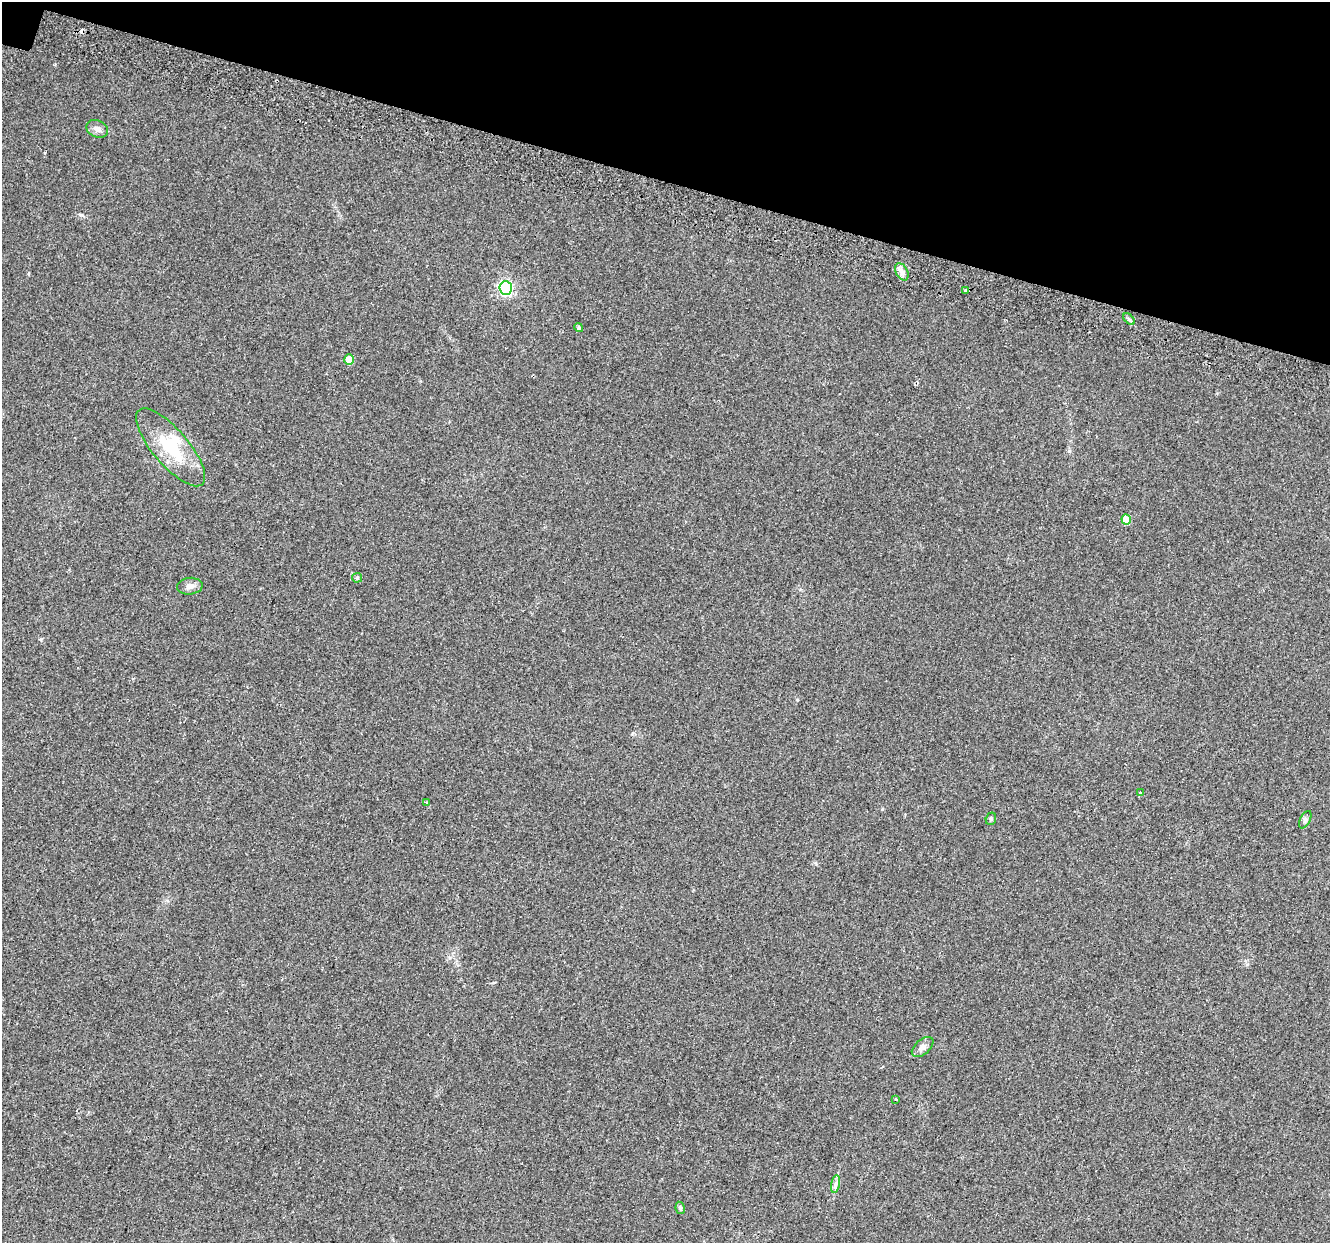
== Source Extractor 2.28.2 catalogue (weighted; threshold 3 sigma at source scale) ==
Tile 2 of 4 x 4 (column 2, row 1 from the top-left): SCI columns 1390-2717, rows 4069-5309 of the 5427 x 5594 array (HDU 1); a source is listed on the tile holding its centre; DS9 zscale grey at full resolution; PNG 1332 x 1245 px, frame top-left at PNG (2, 2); each listed source drawn as its Kron ellipse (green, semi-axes under 4 px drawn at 4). Shown black and unused: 15% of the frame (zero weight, under 2 of 3 exposures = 4% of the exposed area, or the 3 px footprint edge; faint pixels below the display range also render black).
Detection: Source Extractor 2.28.2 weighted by HDU 2 'WHT'; one run over the whole footprint, this tile lists its part. Background 0.0371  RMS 0.0054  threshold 0.0245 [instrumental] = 3 sigma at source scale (4.5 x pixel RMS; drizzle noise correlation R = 1.50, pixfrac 1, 0.0396/0.0396 arcsec/px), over >= 5 px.
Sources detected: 23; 1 inside a brighter object's white glare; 3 cosmic-ray / hot-pixel residue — neither listed nor drawn; the other 19 listed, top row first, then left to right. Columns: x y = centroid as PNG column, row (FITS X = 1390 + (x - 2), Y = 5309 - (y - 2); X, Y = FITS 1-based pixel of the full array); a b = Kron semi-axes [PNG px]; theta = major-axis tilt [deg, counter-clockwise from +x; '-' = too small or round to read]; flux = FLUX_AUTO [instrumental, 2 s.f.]
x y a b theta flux
97 129 11 8 -23 2.7
902 272 9 6 -61 2.2
506 288 7 6 - 120
965 291 4 3 - 5.7
1129 319 7 4 -45 1
579 328 4 4 - 0.98
349 360 5 4 - 8.4
171 447 49 18 -49 25
1126 519 5 4 - 11
357 578 5 5 - 0.67
190 586 13 8 4 2.8
1140 792 3 3 - 5.2
427 802 3 3 - 0.91
991 819 6 5 - 0.88
1305 820 9 5 63 1.2
923 1047 13 7 41 2.5
896 1099 3 3 - 2.1
835 1184 9 4 80 1.5
680 1208 6 4 -79 1.2
Unlisted compact peaks at least as high as the median listed source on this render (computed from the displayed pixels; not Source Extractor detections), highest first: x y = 81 215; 41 639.